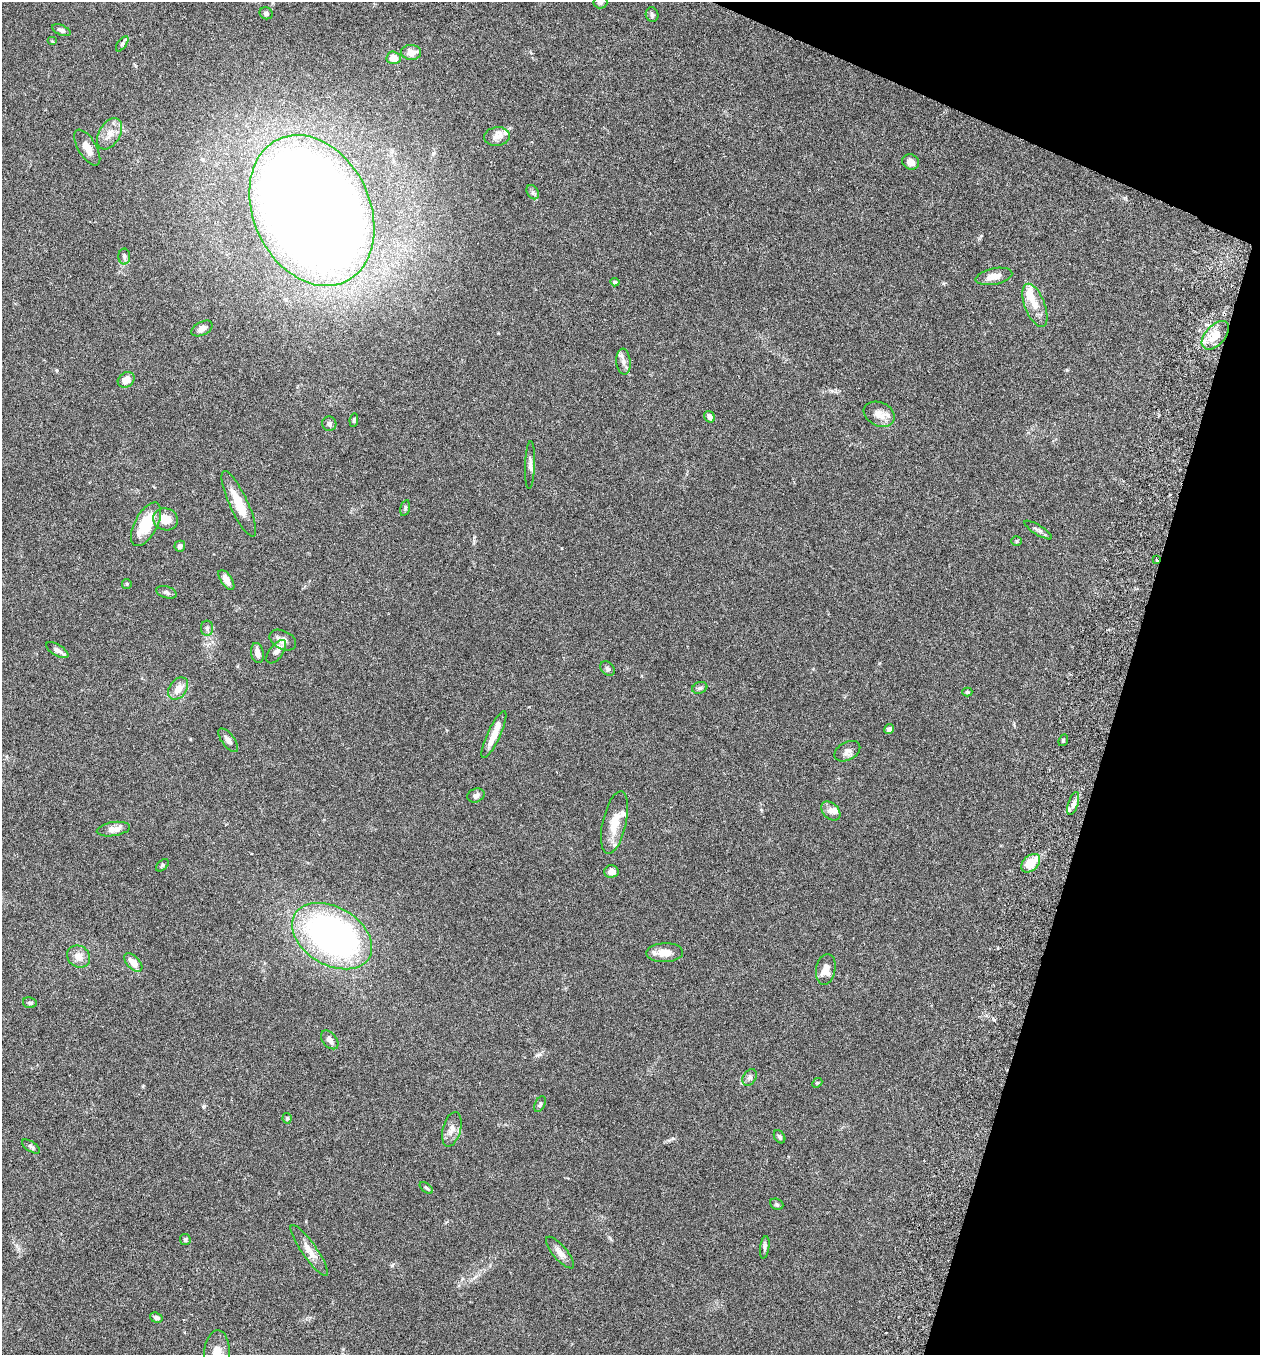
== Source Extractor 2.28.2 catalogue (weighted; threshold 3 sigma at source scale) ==
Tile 8 of 4 x 4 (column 4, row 2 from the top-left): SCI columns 3966-5223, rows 2736-4088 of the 5544 x 5467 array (HDU 1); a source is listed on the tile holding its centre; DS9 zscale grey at full resolution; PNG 1262 x 1357 px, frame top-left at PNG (2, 2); each listed source drawn as its Kron ellipse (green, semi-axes under 4 px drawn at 4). Shown black and unused: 15% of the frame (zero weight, under 3 of 6 exposures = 3% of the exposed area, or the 3 px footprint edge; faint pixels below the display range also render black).
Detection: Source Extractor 2.28.2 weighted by HDU 2 'WHT'; one run over the whole footprint, this tile lists its part. Background 0.0173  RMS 0.0019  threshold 0.00788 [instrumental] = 3 sigma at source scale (4.09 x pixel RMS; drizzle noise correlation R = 1.36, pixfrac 0.8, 0.05/0.05 arcsec/px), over >= 5 px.
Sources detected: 92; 1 inside a brighter object's white glare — neither listed nor drawn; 9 inside a brighter listed object's ellipse — not listed separately; the other 82 listed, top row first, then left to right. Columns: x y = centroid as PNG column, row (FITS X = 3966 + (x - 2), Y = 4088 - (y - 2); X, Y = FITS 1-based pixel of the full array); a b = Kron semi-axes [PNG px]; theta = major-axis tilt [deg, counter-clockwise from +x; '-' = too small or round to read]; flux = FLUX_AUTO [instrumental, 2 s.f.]
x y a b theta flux
600 2 7 6 - 0.47
266 13 7 6 - 0.46
652 15 7 6 - 0.41
61 30 10 5 -23 0.53
52 41 5 4 - 0.17
122 44 9 4 54 0.33
411 52 10 7 -3 1.6
394 58 7 6 - 1.8
109 134 17 10 59 1.8
497 136 13 9 6 1.1
87 148 20 9 -59 1.9
910 162 9 7 -26 1.1
533 192 7 5 -59 0.44
312 211 79 58 -65 390
124 257 8 6 90 0.39
994 276 18 8 12 1.7
615 282 4 4 - 0.4
1035 305 23 10 -69 2.2
202 328 11 6 27 0.86
1215 335 17 10 48 2.6
623 362 13 7 -85 0.87
126 380 9 7 36 1.4
879 414 16 11 -24 1.5
710 417 6 5 - 0.63
354 420 7 4 83 0.24
329 424 7 7 - 0.54
530 465 24 5 88 0.79
239 504 36 9 -65 3.9
405 508 8 4 77 0.3
165 519 12 11 - 2.4
146 524 24 11 62 6.1
1038 530 16 5 -32 0.52
1017 541 5 4 - 0.23
180 546 5 5 - 0.52
1157 560 3 3 - 0.27
226 580 11 5 -56 1.2
127 584 5 4 - 0.21
166 592 10 5 -17 0.49
207 628 7 6 - 0.46
283 640 14 9 -27 1.5
57 650 12 5 -31 0.76
276 652 14 7 53 0.75
257 653 10 6 -80 1.1
608 669 8 6 -44 0.42
700 688 8 5 19 0.39
178 689 12 8 54 1.7
967 692 5 4 - 0.23
889 729 5 4 - 0.53
494 734 25 6 65 2.2
228 740 14 6 -53 0.78
1063 740 6 4 70 0.25
847 751 14 9 28 0.9
476 795 9 6 24 0.51
1073 804 12 5 72 0.69
831 811 11 7 -43 0.89
614 823 32 11 77 3.2
113 829 17 7 8 1.3
1031 863 11 7 43 3.9
162 865 7 5 42 0.28
611 871 7 6 - 0.98
332 936 43 29 -31 67
665 953 18 9 2 2.1
79 956 12 10 -34 1.5
133 962 11 6 -46 1.8
826 969 16 9 80 1.8
30 1003 7 5 -9 0.35
330 1040 11 7 -50 0.75
750 1077 9 6 58 0.52
817 1083 5 4 - 0.22
540 1104 8 5 64 0.33
287 1118 5 4 - 0.24
452 1129 18 9 75 1.3
780 1137 7 5 -58 0.33
31 1147 10 5 -34 0.39
426 1188 8 4 -38 0.29
777 1204 7 5 -22 0.27
185 1240 5 5 - 0.31
765 1247 11 4 82 0.44
309 1250 30 7 -55 1.9
560 1253 20 7 -49 1.2
156 1318 6 5 - 0.45
217 1354 23 13 87 2.6
Overlapping masked pixels (flux is a lower limit): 1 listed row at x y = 1157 560
Isophote crosses this tile's border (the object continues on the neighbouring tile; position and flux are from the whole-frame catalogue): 2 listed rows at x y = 600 2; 217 1354